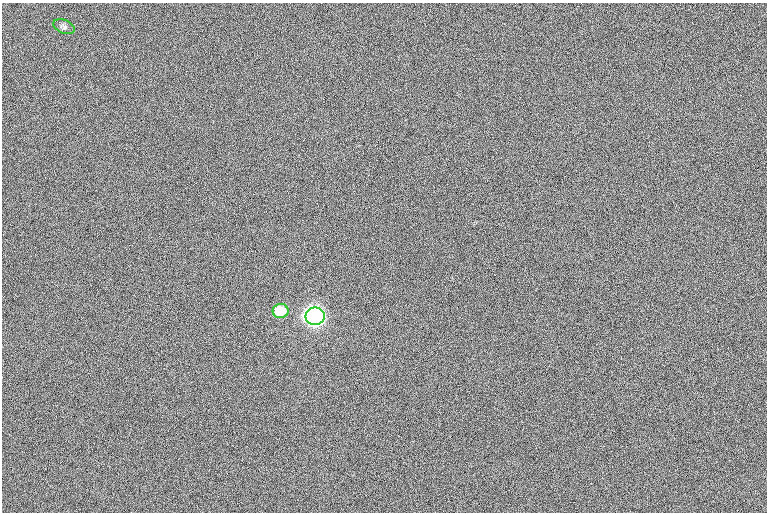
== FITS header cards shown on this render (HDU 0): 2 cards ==
NAXIS1  =                 765  / length of data axis 1
NAXIS2  =                 510  / length of data axis 2

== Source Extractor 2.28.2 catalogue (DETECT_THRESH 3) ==
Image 765 x 510 px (HDU 0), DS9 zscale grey, 1 PNG px = 1 image px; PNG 769 x 514 px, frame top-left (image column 1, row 510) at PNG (2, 3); each listed source drawn as its Kron ellipse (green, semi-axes under 4 px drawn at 4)
Background 0.837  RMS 12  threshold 36.8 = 3 sigma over >= 5 px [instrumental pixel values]
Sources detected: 3; all 3 listed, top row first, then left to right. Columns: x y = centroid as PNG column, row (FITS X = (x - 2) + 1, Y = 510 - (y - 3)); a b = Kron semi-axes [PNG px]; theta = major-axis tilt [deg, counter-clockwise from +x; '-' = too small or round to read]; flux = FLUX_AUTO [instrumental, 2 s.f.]
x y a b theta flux
64 27 11 6 -23 2300
281 311 8 7 - 24000
315 316 9 8 - 520000